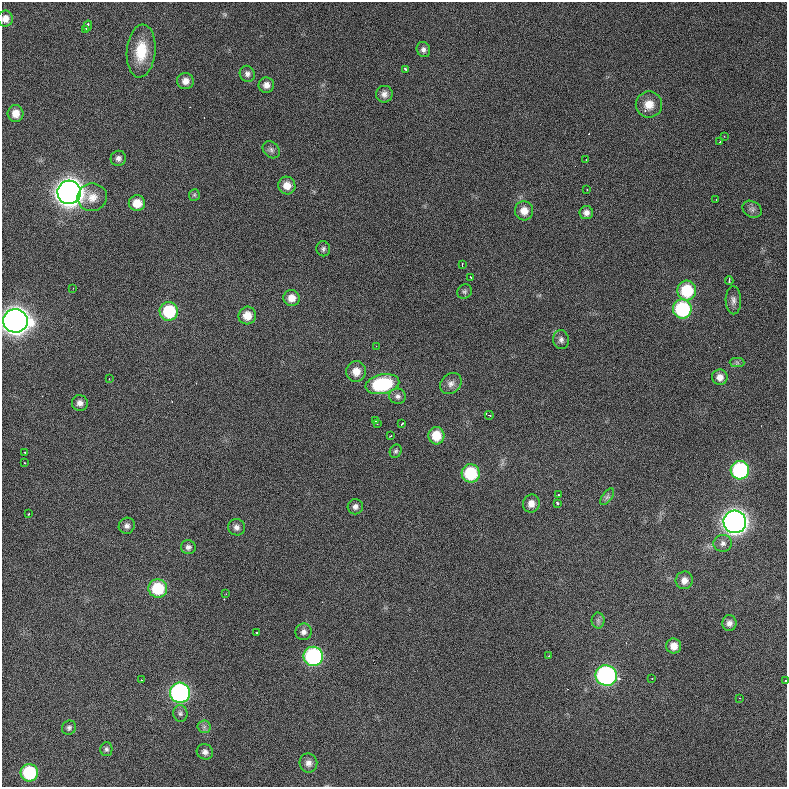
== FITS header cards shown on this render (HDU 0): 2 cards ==
NAXIS1  =                  785 / length of data axis 1
NAXIS2  =                  785 / length of data axis 2

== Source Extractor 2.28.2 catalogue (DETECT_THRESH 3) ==
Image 785 x 785 px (HDU 0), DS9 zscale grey, 1 PNG px = 1 image px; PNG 789 x 789 px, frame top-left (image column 1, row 785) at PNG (2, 2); each listed source drawn as its Kron ellipse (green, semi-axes under 4 px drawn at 4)
Background 1270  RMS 29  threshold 86.1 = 3 sigma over >= 5 px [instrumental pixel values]
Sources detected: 95; all 95 listed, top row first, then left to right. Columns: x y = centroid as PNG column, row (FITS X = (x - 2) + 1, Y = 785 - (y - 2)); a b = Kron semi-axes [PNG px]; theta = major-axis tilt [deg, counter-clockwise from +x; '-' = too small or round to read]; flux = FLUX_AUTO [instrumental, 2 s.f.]
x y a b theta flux
5 19 8 7 - 1.4e+04
88 26 6 3 79 5.1e+03
86 29 4 3 - 3.7e+03
423 50 8 6 -67 6.8e+03
141 51 26 14 85 6.2e+04
405 69 3 2 - 3.7e+03
247 74 8 7 - 7.3e+03
185 81 8 8 - 1.4e+04
266 85 7 7 - 1.1e+04
384 94 8 8 - 9.4e+03
649 104 13 13 - 2.6e+04
16 114 8 8 - 1.9e+04
724 136 2 2 - 9.0e+02
720 142 3 2 - 2.3e+03
271 150 9 7 -44 6.6e+03
118 158 8 7 - 7.5e+03
586 159 2 2 - 1.0e+03
287 185 9 8 - 2.1e+04
587 190 3 2 - 1.1e+03
69 192 12 12 - 2.2e+06
194 195 6 5 - 3.1e+03
92 197 15 14 - 2.3e+04
716 199 3 2 - 1.2e+03
137 203 8 8 - 3.0e+04
752 209 10 8 -31 7.0e+03
524 211 9 9 - 2.0e+04
586 213 7 6 - 8.9e+03
323 249 7 7 - 5.3e+03
462 265 4 2 - 3.2e+03
471 277 3 2 - 2.0e+03
729 280 4 2 - 3.7e+03
73 288 2 2 - 9.6e+02
465 291 8 7 - 4.8e+03
687 291 10 9 - 8.9e+04
292 298 8 8 - 2.0e+04
733 300 14 7 -88 1.0e+04
682 309 9 9 - 1.6e+05
169 311 9 9 - 1.0e+05
247 316 9 8 - 2.6e+04
15 321 12 11 - 2.1e+06
561 340 9 8 - 7.4e+03
376 346 2 2 - 8.7e+02
737 363 7 4 -1 4.2e+03
356 371 10 10 - 2.0e+04
720 377 8 7 - 1.4e+04
109 379 2 2 - 1.0e+03
382 384 17 9 12 1.5e+05
451 384 12 9 42 1.1e+04
398 396 8 7 - 7.5e+03
80 403 8 8 - 1.0e+04
489 415 4 3 - 2.4e+03
376 421 4 3 - 2.4e+03
377 424 3 2 - 2.6e+03
402 424 3 2 - 2.0e+03
390 436 3 2 - 1.9e+03
436 436 8 8 - 3.9e+04
396 451 7 5 62 4.0e+03
25 453 3 2 - 3.3e+03
25 463 2 2 - 1.8e+03
740 470 9 9 - 2.1e+05
471 473 9 9 - 1.1e+05
558 494 3 2 - 1.6e+03
607 497 10 5 54 5.7e+03
557 503 3 3 - 5.8e+03
531 504 9 8 - 1.5e+04
355 507 8 7 - 7.6e+03
29 514 3 2 - 2.0e+03
735 522 11 11 - 1.5e+06
127 526 8 7 - 7.5e+03
236 527 8 8 - 8.6e+03
723 543 9 8 - 8.9e+03
188 547 7 7 - 7.0e+03
684 580 9 8 - 1.4e+04
158 588 9 9 - 8.4e+04
226 594 3 2 - 3.9e+03
598 620 8 6 -89 6.0e+03
729 623 8 7 - 9.5e+03
257 632 3 2 - 3.5e+03
303 632 8 8 - 8.5e+03
674 646 7 7 - 1.8e+04
313 656 10 9 - 2.7e+05
549 656 3 2 - 1.3e+03
606 675 11 10 - 4.3e+05
652 678 3 2 - 1.4e+03
141 680 2 2 - 1.5e+03
785 681 3 3 - 6.1e+03
180 693 10 10 - 4.3e+05
739 698 2 2 - 1.8e+03
180 713 8 7 - 6.1e+03
204 727 6 6 - 5.4e+03
69 728 7 6 - 5.3e+03
106 749 7 6 - 4.9e+03
205 752 8 7 - 8.5e+03
308 763 9 9 - 1.1e+04
29 773 9 8 - 1.1e+05
At the frame edge (FLAGS 8, measured only in part): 3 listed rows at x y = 5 19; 15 321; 785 681